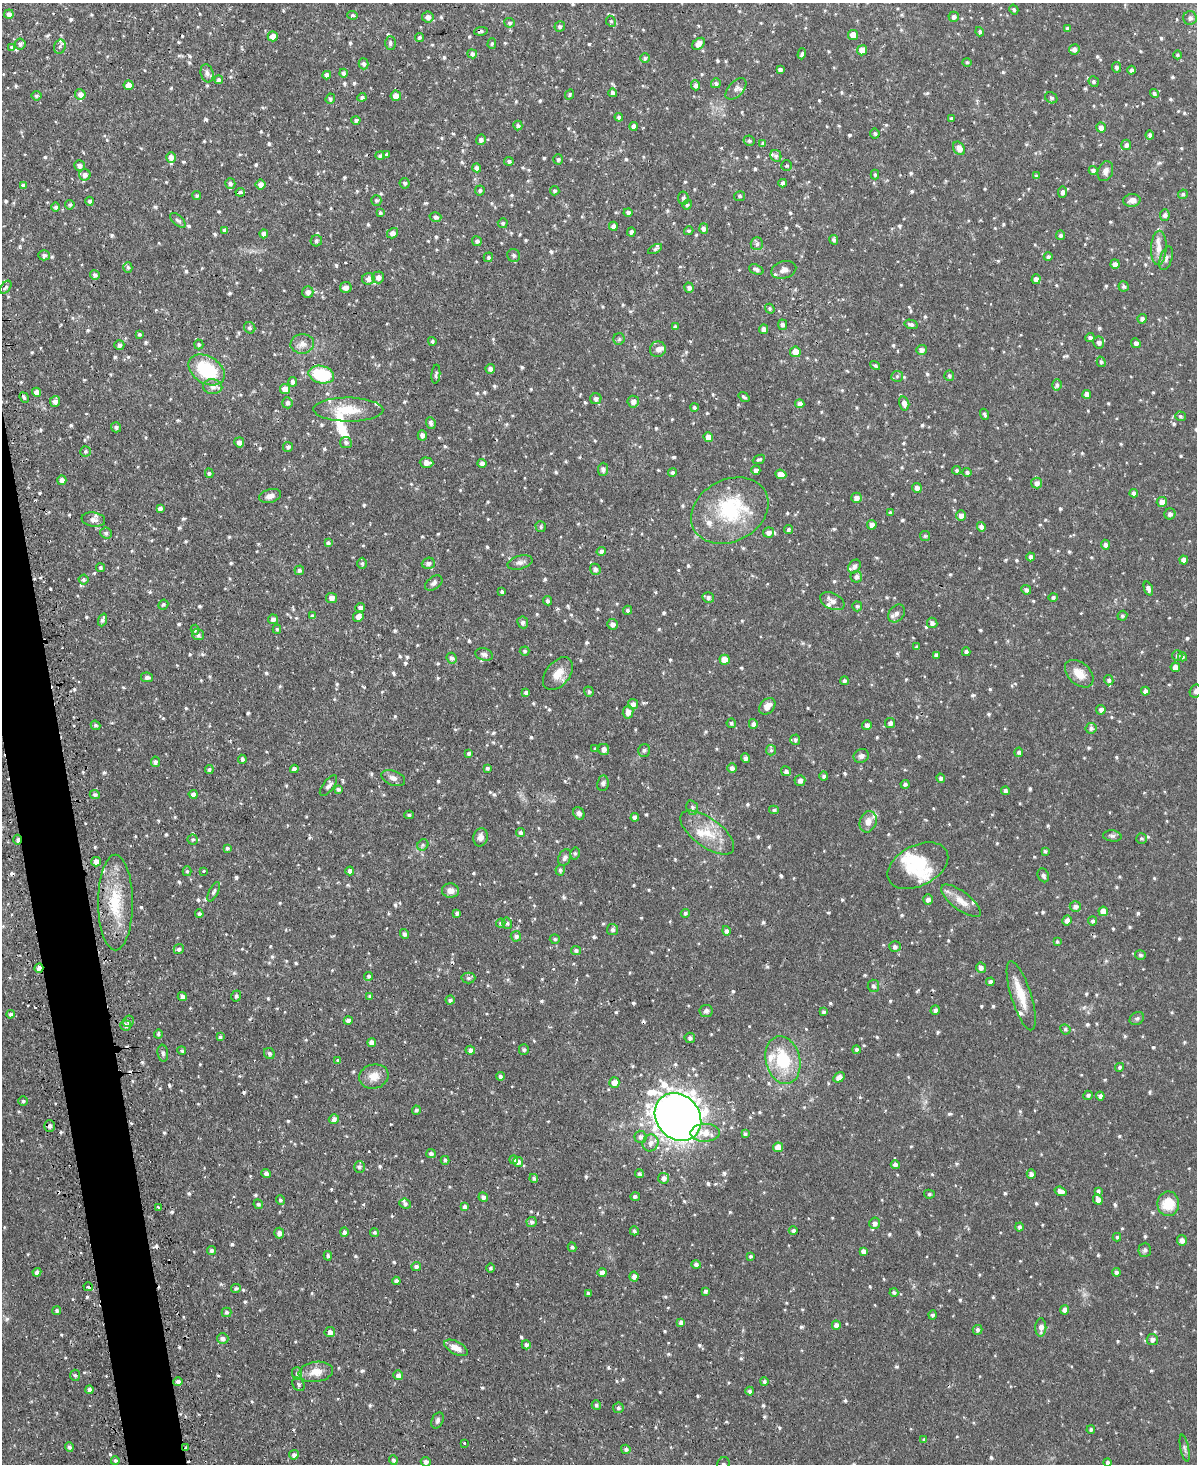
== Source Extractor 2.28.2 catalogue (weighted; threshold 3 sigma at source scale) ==
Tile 7 of 4 x 3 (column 3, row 2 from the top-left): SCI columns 2420-3614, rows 1618-3079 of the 4838 x 4810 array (HDU 1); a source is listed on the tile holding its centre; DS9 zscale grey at full resolution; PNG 1199 x 1466 px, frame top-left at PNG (2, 3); each listed source drawn as its Kron ellipse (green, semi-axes under 4 px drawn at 4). Shown black and unused: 3% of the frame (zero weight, under 2 of 3 exposures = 4% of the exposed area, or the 3 px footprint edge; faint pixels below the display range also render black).
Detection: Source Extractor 2.28.2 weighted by HDU 2 'WHT'; one run over the whole footprint, this tile lists its part. Background 0.0734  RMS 0.0055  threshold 0.0246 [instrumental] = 3 sigma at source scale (4.5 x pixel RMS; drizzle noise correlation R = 1.50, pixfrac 1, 0.05/0.05 arcsec/px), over >= 5 px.
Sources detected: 1021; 2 inside a brighter object's white glare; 10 cosmic-ray / hot-pixel residue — neither listed nor drawn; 28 inside a brighter listed object's ellipse — not listed separately; of the other 981, all 500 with FLUX_AUTO >= 0.903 (the completeness limit of this list) listed and drawn (481 fainter detections not listed), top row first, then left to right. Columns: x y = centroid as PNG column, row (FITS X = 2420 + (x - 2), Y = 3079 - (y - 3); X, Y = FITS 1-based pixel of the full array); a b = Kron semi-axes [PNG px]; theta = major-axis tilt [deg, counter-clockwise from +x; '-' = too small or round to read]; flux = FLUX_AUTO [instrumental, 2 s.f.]
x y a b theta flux
1014 10 5 4 - 0.96
9 14 4 4 - 2.1
353 15 5 4 - 1.1
428 17 6 5 - 2.3
954 17 5 5 - 1.5
1190 18 7 7 - 2.1
611 21 6 4 -63 0.92
509 23 5 4 - 1
560 27 5 5 - 1.2
1067 29 4 4 - 1.1
481 31 7 4 8 1.2
980 32 5 4 - 1
853 35 5 5 - 6.1
273 36 5 5 - 3.5
420 37 5 4 - 1.1
390 43 7 5 89 1.3
492 43 5 4 - 0.91
20 44 5 5 - 1.4
698 44 7 5 40 3
12 47 3 3 - 1.5
60 47 7 5 69 1.2
1074 49 5 5 - 2.2
862 50 5 5 - 6.2
472 54 5 4 - 1.5
802 54 5 4 - 1.1
1178 55 4 4 - 0.96
645 58 4 4 - 0.93
967 62 4 4 - 1.1
363 64 5 5 - 1.6
1116 67 5 4 - 1.3
780 69 4 3 - 1.3
1131 70 4 4 - 1.5
207 73 9 6 -77 1.8
343 73 4 4 - 1.4
327 75 4 4 - 2
219 80 4 4 - 1.2
1094 81 5 5 - 1.1
716 83 5 5 - 1.3
129 85 5 5 - 3.8
696 85 5 4 - 1.7
736 89 13 7 47 2.5
613 93 4 4 - 1.9
1154 93 5 4 - 1.3
80 94 5 5 - 2.6
570 95 5 4 - 0.93
37 96 5 5 - 1
396 96 5 5 - 4
362 97 4 4 - 1
1051 98 6 5 - 1.1
330 99 5 4 - 1.1
619 117 4 4 - 1.4
951 118 4 4 - 1.1
356 120 4 4 - 1.2
518 125 5 4 - 1.2
634 126 4 4 - 2
1101 127 5 5 - 2.7
875 133 5 4 - 1
1150 135 4 4 - 1.7
481 140 5 5 - 1.6
749 141 5 5 - 1.2
763 144 4 4 - 1.2
1126 145 5 5 - 1.7
959 148 7 5 -55 3.6
387 154 4 3 - 1
380 156 5 4 - 1
776 156 6 5 - 1.4
171 157 5 5 - 2.6
558 159 5 5 - 1.2
509 161 5 4 - 1.1
79 165 5 5 - 1.9
787 165 5 5 - 0.98
477 168 4 4 - 1.8
1093 170 4 4 - 1.5
1105 171 10 7 70 2.4
85 175 6 5 - 2.4
875 175 5 4 - 0.93
1036 176 4 4 - 1.5
230 183 5 5 - 1.5
405 183 5 5 - 1.2
783 183 4 4 - 1.6
260 184 5 5 - 2.7
23 185 4 3 - 1.5
480 190 5 5 - 1.1
555 191 5 4 - 1.1
240 192 5 3 - 5.8
1063 192 5 4 - 1.8
1183 194 5 4 - 1.1
197 196 4 4 - 1
739 196 5 5 - 0.9
683 198 6 5 - 1.3
376 200 5 5 - 1
1132 200 8 6 9 2.9
90 201 4 4 - 1.2
70 205 4 4 - 0.98
687 205 5 4 - 1
56 207 4 4 - 1.3
628 212 4 4 - 1.5
380 213 4 4 - 0.93
1165 215 6 5 - 1.5
435 217 6 5 - 1.7
178 220 9 5 -41 1.3
503 223 5 5 - 1.1
613 226 4 4 - 2.3
704 229 5 4 - 2.1
224 230 4 4 - 1.7
689 231 4 4 - 0.92
631 232 4 4 - 1.5
393 233 6 5 - 2.3
264 234 4 4 - 1.9
1061 235 5 4 - 1.4
834 240 5 4 - 1.3
316 241 6 5 - 1.3
477 241 5 5 - 1.4
757 244 6 6 - 1.6
1159 248 17 8 87 4.6
655 249 7 4 28 0.97
44 255 6 5 - 1.8
514 255 7 6 - 1.6
488 257 5 4 - 1
1048 257 4 4 - 1.2
1166 258 12 6 73 1.8
1115 264 5 4 - 2.1
128 267 5 4 - 0.94
756 269 7 4 -22 1.6
784 270 13 8 15 3.2
95 275 5 4 - 1.6
378 277 6 6 - 2.7
368 279 6 6 - 2.4
1036 279 5 4 - 2.5
1124 286 5 5 - 1.3
6 287 7 4 52 1.1
346 287 6 5 - 2.8
689 288 5 4 - 1.7
308 292 6 5 - 2.2
770 309 5 4 - 0.91
1142 319 5 4 - 1.8
911 324 7 4 -14 1.5
783 325 5 4 - 1.8
675 327 4 4 - 1
250 328 6 5 - 1.2
764 329 5 4 - 2.4
139 334 3 3 - 0.94
1090 338 4 4 - 1.5
619 339 6 5 - 0.95
432 341 4 4 - 1
1099 342 6 5 - 1.9
1136 343 5 4 - 1.7
199 344 5 4 - 1
302 344 12 9 4 3.6
119 345 5 5 - 1.6
658 349 8 7 - 2.2
921 350 5 5 - 2
795 352 5 5 - 5.4
1101 362 5 4 - 1
875 365 5 4 - 1
490 369 5 5 - 1.8
207 370 19 13 -32 30
436 374 9 4 85 1.1
321 375 13 8 -14 27
897 376 5 5 - 0.91
949 376 5 5 - 1.1
293 382 4 4 - 1.6
1057 385 6 5 - 1.4
213 387 9 7 -4 3
285 389 5 5 - 4.6
36 392 4 4 - 2.9
1087 394 4 4 - 2.3
744 397 6 3 -36 0.91
24 398 5 4 - 1
596 399 5 5 - 1.7
55 401 5 5 - 2.1
633 402 6 5 - 2.8
287 403 5 5 - 1.3
904 403 7 5 -76 2.6
800 404 4 4 - 2.4
694 407 4 4 - 1
348 410 35 12 -1 14
984 414 6 3 -69 1.2
1180 416 5 4 - 0.98
431 423 6 4 -66 1.6
116 427 5 5 - 1.3
422 435 5 4 - 2.1
708 437 5 4 - 4.6
239 442 5 5 - 2
346 442 6 5 - 1.3
288 447 5 5 - 1.1
85 451 5 5 - 1.1
759 459 6 4 23 1.2
427 463 7 5 -4 2.9
482 464 4 4 - 1.8
603 469 6 5 - 1.9
756 470 4 4 - 2.2
957 470 4 4 - 1
672 472 4 4 - 1.1
967 472 4 4 - 1.2
209 473 5 4 - 0.93
781 474 6 4 -24 4.4
62 480 5 4 - 2.5
1037 483 5 5 - 2.4
917 488 5 4 - 2.2
1134 493 4 4 - 1.8
270 496 11 6 16 2.9
856 498 5 5 - 2.8
1162 502 5 5 - 3.2
160 509 4 4 - 2
730 511 40 31 28 41
890 513 4 3 - 1.1
1170 514 5 5 - 2.1
961 515 5 5 - 2.5
93 520 12 7 -8 3
872 525 5 5 - 2.7
541 527 5 5 - 1
981 527 5 4 - 1.8
788 529 4 4 - 1.1
106 533 6 5 - 1.4
769 533 5 5 - 2.4
925 536 5 5 - 0.93
328 543 4 4 - 1.2
1105 545 5 4 - 1.6
601 551 4 4 - 1.4
1031 557 4 4 - 1.9
1184 560 4 4 - 2.9
520 562 13 6 15 2.4
362 563 6 5 - 0.92
428 563 6 5 - 1.7
854 566 7 5 53 2
101 568 4 4 - 0.91
595 569 5 5 - 1.7
299 570 5 4 - 1.2
856 577 6 5 - 2
84 580 5 5 - 1.1
434 583 10 6 36 1.8
1148 589 7 4 -69 2
1026 590 5 4 - 1.6
502 592 4 3 - 1
708 597 6 5 - 1.5
1053 597 4 4 - 1.1
331 598 5 5 - 2.4
547 601 5 4 - 1.2
832 601 13 8 -24 3.3
163 605 5 4 - 0.93
857 606 5 5 - 1.1
360 608 5 4 - 2.1
627 610 4 4 - 1
896 613 9 7 53 2.3
312 616 4 4 - 1.2
358 616 6 5 - 2.6
1122 616 5 4 - 0.97
273 619 5 5 - 1.7
102 620 6 4 70 1.3
523 622 6 5 - 1.7
932 623 5 5 - 1.7
612 624 5 5 - 2.3
277 629 4 4 - 0.91
195 630 5 4 - 0.9
198 635 6 5 - 1.5
917 647 4 4 - 1.1
525 651 5 4 - 1.1
966 652 4 4 - 1.7
484 654 9 6 -18 1.6
936 655 4 4 - 1.7
1177 656 5 5 - 1.2
1182 657 4 4 - 0.96
452 658 5 5 - 1.6
725 660 5 5 - 4.9
1175 667 5 4 - 3
558 674 19 12 51 6.9
1079 674 16 11 -42 6.5
147 677 6 5 - 1.7
1109 680 5 4 - 1.3
844 681 4 4 - 1.3
1145 691 4 4 - 2.2
1196 691 7 5 57 1.5
589 692 5 4 - 1.1
526 693 4 4 - 1.3
633 704 5 5 - 2.1
767 706 9 7 48 4
1101 710 5 5 - 1.9
628 712 6 5 - 3.5
731 723 5 4 - 1.1
890 723 5 5 - 1.8
753 724 5 4 - 1.7
95 725 5 4 - 1
867 725 5 4 - 1.8
1091 728 5 5 - 1.4
795 740 5 5 - 1.1
595 749 4 3 - 0.93
604 749 6 5 - 2.5
644 750 6 6 - 1.2
771 750 5 5 - 0.94
1019 752 4 4 - 1.1
469 754 4 3 - 1.4
861 756 8 6 29 1.7
746 758 5 4 - 1.7
242 759 4 4 - 1.2
155 762 5 4 - 1.7
487 768 4 3 - 1
732 768 5 4 - 1.9
209 769 4 4 - 1
294 769 4 4 - 1.9
786 771 5 4 - 1.4
824 776 5 4 - 1.3
393 778 12 7 -22 2.6
941 778 4 4 - 1.3
800 781 5 5 - 2.1
603 783 8 5 83 1.3
905 784 4 4 - 1.2
328 786 12 5 52 1.8
338 789 4 4 - 1.1
1005 791 4 4 - 1.5
193 794 4 4 - 2.1
95 795 5 4 - 1.2
692 808 7 5 -72 1.3
774 810 5 4 - 0.97
579 813 6 5 - 1.8
409 815 5 3 - 0.97
635 817 4 4 - 2.2
868 822 11 8 69 4.1
521 833 4 4 - 1.3
707 833 31 14 -36 14
1112 836 9 5 -6 1.4
481 837 9 7 77 2.8
1141 838 5 5 - 0.97
193 839 5 5 - 1.1
17 840 5 3 - 1.5
423 845 6 5 - 1
227 848 4 3 - 0.96
1045 851 4 3 - 0.9
575 853 6 5 - 0.97
565 858 9 6 66 2
96 862 5 4 - 2.3
918 866 32 20 27 19
560 870 5 4 - 1.1
187 871 5 4 - 0.92
204 871 3 3 - 0.98
350 871 4 4 - 2
1043 875 7 5 -66 1.8
450 891 8 7 - 3.5
214 892 10 4 64 1.3
928 899 5 5 - 1.9
961 901 24 9 -37 6.5
115 903 48 17 -90 24
1075 907 5 5 - 2.1
1103 911 5 4 - 4.4
457 913 4 3 - 1.4
685 913 4 4 - 1.1
199 914 4 4 - 1.3
1067 920 5 4 - 2.3
1093 921 4 4 - 1.1
501 923 4 4 - 1.1
507 923 6 4 -77 1
612 930 5 5 - 1.4
726 931 5 4 - 1.5
404 934 5 4 - 1.4
516 936 5 5 - 1.5
555 939 5 5 - 0.96
1057 942 4 3 - 1
895 947 6 5 - 1.6
179 949 5 5 - 1.3
576 951 5 4 - 1.2
1140 955 5 5 - 1.1
39 968 4 4 - 2.6
981 968 5 5 - 2.2
369 976 4 4 - 1.1
468 978 7 5 1 1.1
990 982 4 4 - 2
873 986 6 5 - 1.5
236 996 5 5 - 1.3
370 996 4 4 - 1.2
1021 996 36 10 -73 11
182 997 4 4 - 2
450 1000 4 4 - 1.4
935 1010 5 4 - 1.8
706 1011 6 6 - 1.6
823 1012 4 3 - 1
10 1014 4 4 - 1.4
1137 1018 7 6 - 1.3
128 1021 6 5 - 1.2
348 1021 4 4 - 1.9
126 1026 5 5 - 1.5
1065 1029 5 5 - 1
158 1034 4 4 - 1.1
220 1037 4 4 - 1
690 1038 5 5 - 1.4
372 1043 4 4 - 3
470 1050 5 4 - 2.2
524 1050 5 5 - 1.1
856 1050 4 4 - 1.4
182 1051 4 4 - 1.1
163 1053 8 5 -82 1.2
269 1053 6 5 - 1.1
783 1060 24 17 -75 26
338 1061 4 3 - 1.3
1120 1067 4 4 - 1.1
374 1076 15 12 15 5.8
500 1076 4 4 - 1.4
839 1077 6 4 32 3.2
614 1083 5 5 - 4.6
1088 1095 5 4 - 1
1100 1096 4 4 - 1.7
23 1101 5 4 - 0.97
416 1110 4 4 - 1.3
678 1117 25 21 -50 820
334 1119 5 5 - 2
50 1126 6 5 - 1.4
705 1133 14 9 1 6.4
745 1134 4 3 - 0.9
640 1137 6 6 - 1.9
650 1143 9 7 59 3.3
778 1147 5 5 - 6.2
431 1154 5 4 - 1.7
445 1160 4 4 - 1.2
514 1160 4 4 - 1.7
518 1162 5 5 - 2.2
895 1165 4 4 - 1.9
359 1167 6 5 - 1.4
266 1174 4 4 - 1.8
639 1174 4 4 - 1.3
1031 1174 5 4 - 2
534 1178 4 4 - 1.2
664 1178 5 5 - 2.1
1060 1191 6 4 -19 2.7
1098 1191 3 3 - 1.6
929 1194 5 4 - 0.91
635 1196 5 4 - 1
483 1197 5 4 - 2
1098 1199 6 4 -66 2.7
280 1200 5 4 - 1.1
258 1204 5 4 - 0.94
405 1204 6 5 - 1.3
1168 1204 12 11 - 13
465 1207 4 4 - 2
159 1208 4 3 - 1.1
532 1222 5 5 - 1.4
874 1223 6 5 - 2.1
1019 1227 4 4 - 1.4
634 1231 4 4 - 1.1
793 1231 4 4 - 1.4
344 1232 5 4 - 1.6
374 1232 4 4 - 0.95
279 1233 5 5 - 2.4
1117 1237 4 3 - 0.95
1182 1240 5 5 - 2.4
572 1247 5 4 - 1.1
211 1250 4 4 - 1.5
1145 1250 7 6 - 1.4
864 1251 4 4 - 2.1
328 1256 5 4 - 1.2
751 1256 3 3 - 0.98
696 1265 4 4 - 1.4
416 1266 5 4 - 1.5
491 1268 4 4 - 1
37 1272 4 4 - 1.6
1116 1272 4 4 - 1.4
602 1273 4 4 - 2.8
634 1276 5 4 - 2.1
396 1281 4 4 - 1.9
88 1287 5 3 - 3
236 1289 5 4 - 1.2
705 1291 4 4 - 1.1
894 1292 4 4 - 1.3
588 1293 4 3 - 1.2
1065 1310 4 4 - 2.6
57 1311 4 4 - 0.9
226 1312 5 4 - 1.2
933 1315 4 4 - 1.1
681 1322 4 4 - 2.1
836 1325 4 4 - 2.7
1041 1327 9 5 89 2.7
977 1330 5 5 - 1.3
330 1332 5 5 - 2.2
223 1338 6 5 - 1.8
1152 1340 5 5 - 2
526 1345 5 4 - 1.7
456 1348 12 6 -28 4.2
316 1372 17 10 8 6.6
297 1373 6 5 - 1
75 1375 5 5 - 0.97
398 1375 5 4 - 2.4
178 1382 4 4 - 2
764 1382 4 4 - 1.1
298 1384 7 5 -54 1.3
89 1390 4 4 - 1.9
750 1391 4 4 - 1.4
596 1405 5 4 - 1.1
618 1408 5 5 - 1.3
438 1420 8 5 66 1.4
1091 1430 4 4 - 1.1
924 1440 4 4 - 0.93
464 1443 3 3 - 1.2
69 1447 5 4 - 1.3
186 1448 3 2 - 1.3
1185 1448 14 3 -78 1.3
626 1449 5 4 - 1.2
294 1455 5 4 - 1.8
393 1460 5 4 - 1.3
115 1461 4 4 - 1.2
426 1462 5 5 - 2
1107 1462 4 4 - 1.5
723 1464 7 6 - 1.7
Overlapping masked pixels (flux is a lower limit): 5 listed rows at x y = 481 31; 17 840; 39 968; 88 1287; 186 1448
Isophote crosses this tile's border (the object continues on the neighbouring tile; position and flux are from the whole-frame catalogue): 2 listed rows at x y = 1196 691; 723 1464